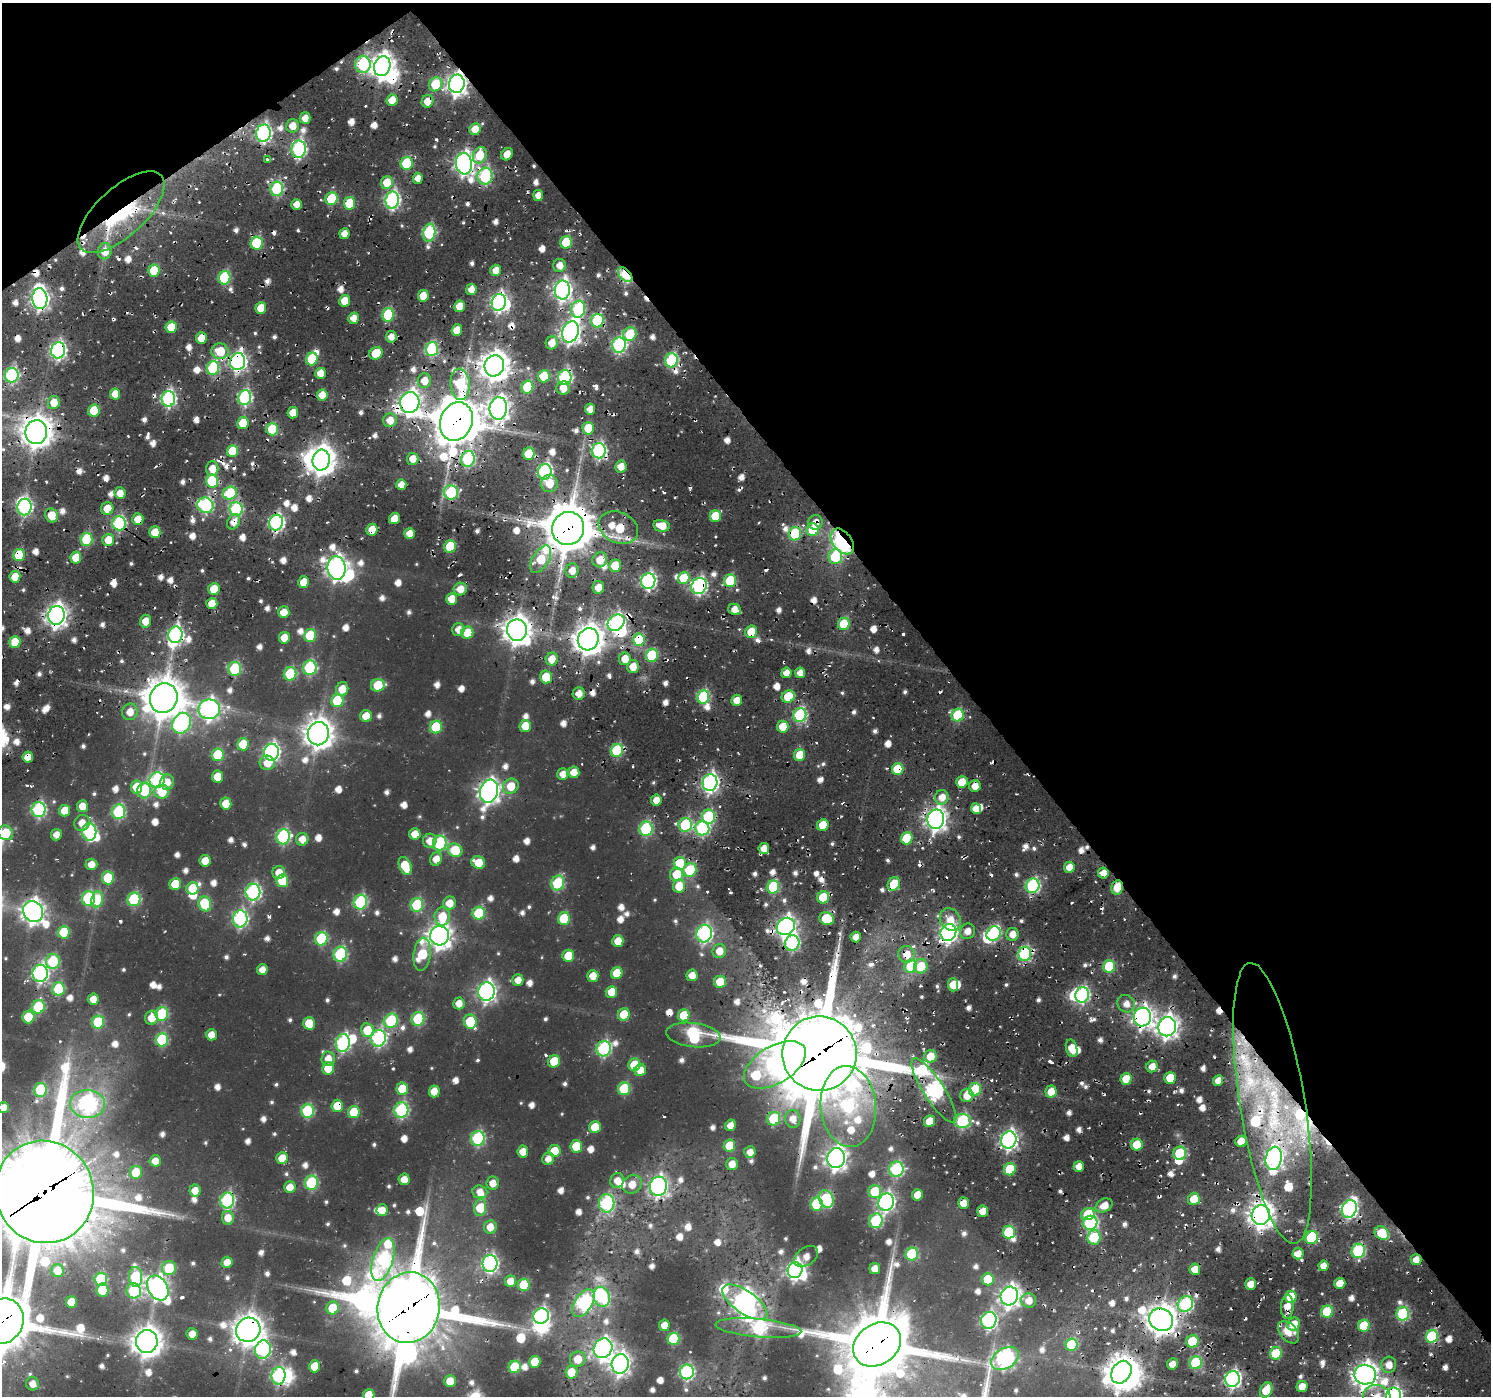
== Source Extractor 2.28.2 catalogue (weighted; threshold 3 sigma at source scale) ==
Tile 3 of 4 x 4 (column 3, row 1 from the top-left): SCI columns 3226-4714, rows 4824-6217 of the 6444 x 6407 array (HDU 1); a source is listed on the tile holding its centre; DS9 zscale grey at full resolution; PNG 1493 x 1398 px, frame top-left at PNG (2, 3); each listed source drawn as its Kron ellipse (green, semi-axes under 4 px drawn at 4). Shown black and unused: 38% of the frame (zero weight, under 2 of 3 exposures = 16% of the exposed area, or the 3 px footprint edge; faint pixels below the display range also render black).
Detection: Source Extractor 2.28.2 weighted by HDU 2 'WHT'; one run over the whole footprint, this tile lists its part. Background 0.0241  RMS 0.0045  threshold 0.0202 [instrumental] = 3 sigma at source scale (4.5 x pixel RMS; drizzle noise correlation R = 1.50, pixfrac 1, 0.0396/0.0396 arcsec/px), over >= 5 px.
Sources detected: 1023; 5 too faint to see at this stretch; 26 inside a brighter object's white glare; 83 cosmic-ray / hot-pixel residue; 1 long thin detection or spike segment (spike, bleed or trail) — neither listed nor drawn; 15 inside a brighter listed object's ellipse — not listed separately; of the other 893, all 500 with FLUX_AUTO >= 6.37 (the completeness limit of this list) listed and drawn (393 fainter detections not listed), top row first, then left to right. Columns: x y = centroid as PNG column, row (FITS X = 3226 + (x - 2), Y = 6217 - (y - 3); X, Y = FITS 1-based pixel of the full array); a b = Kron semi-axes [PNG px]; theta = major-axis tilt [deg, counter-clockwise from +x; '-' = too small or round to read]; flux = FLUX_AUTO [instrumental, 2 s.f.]
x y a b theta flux
363 64 8 7 - 80
382 66 10 8 71 540
435 84 7 6 - 27
457 84 9 8 - 400
392 100 6 5 - 12
427 101 6 5 - 11
305 118 6 5 - 7.5
293 126 7 6 - 8.9
475 129 6 5 - 11
263 133 9 7 77 180
299 149 8 7 - 130
507 154 6 5 - 8.1
480 155 8 6 66 21
268 159 4 3 - 7.8
407 163 6 6 - 39
464 164 11 8 -83 350
485 176 8 7 - 97
418 178 5 5 - 7.4
387 183 6 6 - 15
277 189 7 6 - 77
538 195 5 5 - 7.4
332 199 6 6 - 37
392 200 8 7 - 150
349 203 6 5 - 26
297 204 5 5 - 7.1
121 212 54 24 42 83
429 233 9 6 81 89
344 234 5 5 - 7.3
566 242 6 5 - 30
256 243 6 6 - 40
105 251 8 7 - 9.4
560 265 6 6 - 7.1
496 270 5 5 - 7.5
154 271 6 5 - 25
625 275 8 5 -46 80
224 278 7 6 - 50
471 290 5 5 - 8
562 290 9 8 - 300
423 296 6 5 - 15
40 299 10 7 -86 310
345 301 6 5 - 11
499 302 8 7 - 200
459 306 6 5 - 11
261 308 6 5 - 14
578 309 8 7 - 77
388 315 7 6 - 52
354 318 6 5 - 7.2
597 321 7 6 - 60
171 327 6 5 - 18
457 330 6 5 - 11
570 332 11 8 69 370
630 334 7 6 - 32
391 337 6 5 - 6.5
201 338 6 5 - 11
552 343 6 6 - 8.7
619 345 8 7 - 130
432 349 7 6 - 71
58 350 8 7 - 180
220 351 8 7 - 18
376 353 7 6 - 21
312 359 6 5 - 37
671 360 7 6 - 72
238 362 8 7 - 250
494 366 11 9 63 920
213 368 7 6 - 63
321 373 5 5 - 9.3
12 375 7 7 - 110
544 376 6 6 - 20
565 378 7 6 - 110
424 381 7 6 - 9.4
460 384 16 9 -86 47
527 387 6 5 - 45
563 388 7 6 - 6.9
115 394 6 5 - 12
322 395 6 5 - 9.7
245 398 7 6 - 110
168 399 8 7 - 140
54 402 6 6 - 12
410 403 10 9 - 480
498 408 11 9 83 450
590 409 5 5 - 6.8
94 411 6 5 - 28
293 413 6 5 - 10
390 420 7 6 - 9.5
456 421 20 16 68 2500
243 423 6 5 - 20
588 428 6 6 - 20
272 429 6 6 - 35
36 432 12 11 - 1000
233 451 6 5 - 26
599 451 8 7 - 130
529 454 6 5 - 24
413 459 6 5 - 7.9
468 459 8 7 - 89
321 460 10 8 76 880
621 467 6 5 - 8.3
212 469 7 6 - 8.4
545 472 8 7 - 140
212 481 6 6 - 48
549 483 8 8 - 11
401 485 5 5 - 6.6
451 492 7 7 - 68
120 493 6 5 - 7.7
230 493 7 6 - 44
205 505 8 7 - 110
25 507 8 7 - 140
107 509 6 6 - 12
236 509 7 6 - 88
51 515 7 6 - 13
715 516 6 5 - 17
394 518 6 5 - 9.2
138 519 6 5 - 9.5
234 522 8 6 64 7.1
815 522 7 7 - 7.5
119 523 7 6 - 90
276 523 8 7 - 170
662 526 8 5 -11 11
568 528 17 16 - 2900
618 528 20 15 -25 41
372 530 6 5 - 14
813 530 6 6 - 29
155 532 6 5 - 15
409 533 5 5 - 7.3
795 534 7 6 - 45
87 539 6 6 - 45
108 540 6 6 - 13
842 541 14 9 -52 140
450 546 6 5 - 38
19 555 6 5 - 30
835 556 7 6 - 47
76 558 6 5 - 12
541 559 15 8 58 25
600 560 7 7 - 9.7
615 566 6 6 - 16
336 568 12 9 -82 440
572 571 7 6 - 7.1
15 577 6 5 - 12
684 578 6 5 - 24
648 581 8 7 - 160
730 581 6 6 - 41
304 582 6 5 - 11
699 586 8 7 - 170
598 587 6 6 - 8.2
214 589 6 5 - 17
460 589 6 6 - 9.6
452 599 6 5 - 11
212 604 5 5 - 13
735 609 6 5 - 7.2
284 612 6 5 - 11
56 615 9 8 - 430
146 621 6 5 - 10
616 623 9 7 42 160
844 624 6 6 - 31
458 630 6 6 - 6.6
517 630 10 10 - 880
751 632 6 5 - 15
467 633 6 6 - 17
175 635 8 7 - 170
310 635 6 6 - 34
284 638 6 5 - 11
588 639 11 10 - 960
639 640 6 6 - 34
15 642 6 5 - 19
652 655 6 6 - 46
552 659 6 6 - 11
625 659 6 6 - 10
633 666 6 6 - 9.7
310 668 7 6 - 75
235 669 7 6 - 54
786 673 5 5 - 6.9
800 673 5 5 - 6.4
290 674 6 6 - 43
546 677 6 6 - 20
378 685 7 6 - 29
342 689 7 6 - 9.9
579 693 6 6 - 6.7
703 697 7 6 - 68
788 697 6 6 - 26
164 698 15 13 66 1700
737 700 5 5 - 8.6
337 701 6 6 - 42
209 709 11 10 - 290
130 712 8 7 - 8.7
800 715 7 6 - 92
958 715 6 6 - 44
366 716 6 5 - 12
182 723 11 9 60 140
525 726 6 5 - 13
436 727 6 6 - 38
783 727 6 5 - 14
318 734 11 10 - 950
243 744 6 6 - 20
617 750 6 6 - 60
271 752 8 7 - 180
218 755 6 6 - 32
800 755 6 5 - 14
28 757 5 5 - 9.8
267 763 7 7 - 9.6
898 769 6 5 - 34
574 772 6 5 - 9.6
563 774 6 5 - 6.8
218 777 6 5 - 14
157 780 8 7 - 110
167 782 7 7 - 6.7
962 782 6 5 - 15
710 783 8 7 - 230
511 786 8 7 - 14
975 786 6 5 - 7.7
136 787 6 5 - 15
144 791 8 7 - 42
489 791 12 9 73 470
162 792 7 7 - 23
942 797 7 6 - 8
656 800 5 5 - 7.5
226 804 6 5 - 14
82 806 6 5 - 9
976 809 5 5 - 7.7
39 810 7 7 - 120
64 811 6 5 - 12
119 812 7 6 - 77
709 817 7 6 - 63
936 819 9 8 - 410
82 823 8 7 - 8
685 825 7 6 - 60
823 825 6 5 - 18
702 828 7 7 - 100
646 829 7 6 - 71
89 832 9 7 90 100
6 833 8 7 - 22
415 834 6 6 - 10
56 835 6 5 - 6.7
283 837 8 7 - 95
907 838 6 6 - 25
302 839 6 6 - 7.8
430 841 7 6 - 8
440 843 7 6 - 74
764 848 5 5 - 7.5
455 850 7 6 - 27
436 859 7 5 65 8.6
205 861 6 5 - 11
478 862 7 6 - 14
680 863 6 6 - 30
91 864 6 6 - 8.1
405 866 9 6 -67 26
1069 867 5 5 - 8.2
690 870 7 6 - 44
279 872 6 6 - 9.5
1103 873 5 5 - 8.4
677 874 7 6 - 18
108 878 6 6 - 30
282 881 6 6 - 30
558 883 7 6 - 57
175 884 6 6 - 17
894 884 7 6 - 18
679 886 7 6 - 15
1033 886 7 7 - 110
773 887 6 6 - 56
1117 887 7 6 - 13
192 888 6 6 - 19
253 892 8 7 - 150
823 897 6 6 - 26
88 898 7 6 - 73
97 899 8 6 80 34
134 899 7 6 - 69
360 902 7 6 - 86
449 903 7 6 - 9.9
205 904 7 6 - 37
417 905 7 6 - 55
33 912 11 9 -52 510
479 913 6 6 - 42
442 916 9 8 - 18
240 919 8 7 - 140
564 919 6 6 - 34
826 919 7 6 - 28
950 919 12 10 -52 10
786 926 9 8 - 360
967 931 8 7 - 6.7
64 932 6 6 - 32
948 932 9 7 65 250
994 933 7 6 - 58
704 934 9 7 78 170
1012 934 6 6 - 7.7
439 936 9 9 - 570
856 937 5 5 - 6.5
321 939 7 6 - 58
618 941 6 5 - 11
792 943 8 7 - 91
719 951 7 6 - 9.5
340 954 7 7 - 81
422 954 17 8 82 39
907 954 8 8 - 9.9
1025 954 7 6 - 97
568 956 6 6 - 18
53 961 7 7 - 51
911 966 6 6 - 29
921 966 7 6 - 18
1109 966 6 6 - 44
262 970 5 5 - 6.6
40 973 8 7 - 190
617 973 6 5 - 16
692 975 6 5 - 8.7
593 976 6 5 - 10
518 980 5 5 - 7.6
720 982 6 6 - 15
953 985 6 5 - 13
58 989 7 6 - 44
487 992 9 8 - 290
611 992 6 5 - 14
1082 995 8 6 78 110
93 999 5 5 - 8.5
459 1003 6 5 - 7.6
1126 1004 9 8 - 6.8
38 1007 7 6 - 45
162 1014 7 6 - 60
624 1014 6 6 - 21
684 1015 6 5 - 19
28 1017 6 6 - 19
1142 1017 9 8 - 350
152 1018 7 6 - 10
418 1019 7 6 - 53
391 1021 8 7 - 64
98 1022 7 6 - 44
470 1022 7 6 - 34
309 1023 6 6 - 19
1167 1027 9 9 - 430
367 1030 7 6 - 18
211 1035 5 5 - 8
693 1035 27 12 -7 92
378 1038 8 7 - 140
162 1040 7 6 - 59
343 1043 9 7 82 130
1072 1048 9 5 -74 11
604 1049 8 7 - 110
819 1054 37 37 - 7500
930 1056 6 6 - 13
328 1059 7 7 - 7.8
554 1061 6 6 - 24
634 1065 6 6 - 22
775 1065 34 18 31 220
1152 1066 6 5 - 7.7
328 1068 6 5 - 14
640 1070 6 5 - 10
1170 1078 6 5 - 16
1126 1079 6 5 - 15
1218 1080 5 5 - 7.1
402 1089 6 6 - 19
624 1089 6 6 - 40
40 1090 7 6 - 56
934 1090 37 10 -57 250
975 1090 6 6 - 43
434 1091 6 5 - 11
1051 1091 6 5 - 10
967 1095 6 6 - 9.6
1272 1103 142 32 -81 150
87 1104 17 14 -4 200
337 1106 6 5 - 16
848 1106 40 28 -85 120
4 1107 5 5 - 6.8
401 1110 8 7 - 100
308 1111 7 6 - 62
354 1112 6 6 - 29
774 1119 7 6 - 45
793 1119 9 7 89 7.7
929 1121 6 5 - 12
962 1121 8 7 - 91
730 1125 6 5 - 6.7
595 1127 6 5 - 17
478 1138 7 7 - 87
1009 1140 9 7 68 250
1241 1141 5 5 - 11
1137 1145 6 6 - 23
576 1146 6 6 - 23
729 1146 6 6 - 22
523 1151 6 5 - 8.5
555 1151 6 6 - 16
750 1152 6 5 - 6.4
1180 1153 6 6 - 42
282 1158 6 5 - 13
836 1158 10 9 - 430
1274 1158 12 8 79 270
548 1159 6 6 - 6.7
155 1161 5 5 - 7.7
732 1164 6 6 - 7.8
1079 1166 5 5 - 7.7
896 1169 7 7 - 93
1010 1169 6 6 - 35
136 1172 6 6 - 18
404 1179 6 5 - 9.7
617 1181 7 6 - 7.2
311 1183 7 6 - 73
493 1183 6 6 - 7.4
632 1184 10 8 33 10
658 1186 9 8 - 260
290 1187 6 5 - 9.8
195 1190 6 5 - 7.7
875 1191 6 6 - 27
44 1192 51 49 -67 9800
480 1192 7 6 - 6.7
917 1195 6 5 - 9.9
826 1199 9 7 -64 58
1194 1199 6 6 - 12
227 1200 8 7 - 120
886 1202 9 7 73 210
607 1203 9 7 83 110
963 1203 5 5 - 8.2
816 1204 6 6 - 49
1104 1205 9 6 27 8.9
480 1208 8 6 81 24
1349 1209 9 7 67 190
382 1210 6 5 - 7.9
983 1211 6 5 - 9
1088 1214 7 6 - 24
1261 1215 10 9 - 620
228 1218 7 6 - 8.5
876 1221 7 6 - 68
1090 1223 7 7 - 100
490 1227 6 6 - 8.8
1009 1232 6 6 - 42
1382 1233 7 6 - 30
1094 1237 7 6 - 34
1312 1238 7 6 - 60
1358 1251 7 6 - 87
1298 1253 6 5 - 6.4
912 1254 6 6 - 60
806 1256 13 9 36 6.8
383 1260 22 10 73 150
1416 1260 5 5 - 6.9
227 1262 6 5 - 8.9
490 1263 8 7 - 190
1323 1266 5 5 - 7.4
169 1268 7 7 - 33
875 1269 5 5 - 7.1
1195 1269 5 5 - 10
57 1270 6 6 - 10
795 1270 8 7 - 260
136 1277 10 6 -87 59
101 1279 6 6 - 48
988 1279 6 6 - 27
511 1281 6 5 - 11
1340 1283 5 5 - 13
1251 1284 5 5 - 8.3
524 1285 6 6 - 35
158 1288 13 9 -58 370
102 1290 6 6 - 19
134 1291 7 7 - 75
1009 1296 9 8 - 410
602 1297 10 8 -74 73
1291 1297 6 6 - 26
1029 1300 7 7 - 6.9
71 1302 6 5 - 16
745 1302 26 11 -35 490
583 1303 15 9 56 130
1185 1304 8 7 - 100
1287 1307 12 6 87 8.4
333 1308 6 6 - 21
409 1308 35 31 79 5300
1327 1312 6 6 - 39
1403 1314 7 6 - 77
541 1316 8 7 - 170
989 1320 8 7 - 170
1161 1320 12 11 - 1000
2 1321 23 20 61 3800
1294 1324 7 6 - 11
664 1325 6 5 - 9.1
1364 1326 6 6 - 29
758 1328 43 9 -5 120
248 1330 12 12 - 1000
1288 1332 13 8 -49 11
192 1334 6 5 - 8
1432 1336 6 6 - 67
673 1339 6 6 - 47
1192 1341 6 6 - 41
147 1342 11 11 - 1000
877 1344 25 20 35 4700
1071 1345 6 6 - 45
603 1348 10 9 - 320
263 1350 9 8 - 130
1276 1353 6 6 - 35
1005 1358 15 10 32 210
578 1359 8 7 - 11
535 1362 6 5 - 19
1196 1363 6 6 - 59
620 1364 9 8 - 350
1172 1364 6 5 - 7
1389 1365 8 7 - 7
315 1366 6 5 - 16
515 1367 6 6 - 40
571 1372 6 6 - 14
687 1372 7 7 - 130
1121 1372 12 9 58 1000
1365 1375 11 9 -16 570
279 1376 9 7 82 110
1232 1379 8 7 - 210
450 1381 6 6 - 12
32 1384 7 6 - 6.9
1302 1387 5 5 - 9.4
1266 1390 8 5 64 19
369 1395 6 5 - 14
1377 1396 13 11 -6 9.6
1393 1396 8 7 - 180
Overlapping masked pixels (flux is a lower limit): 119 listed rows (the first 20) at x y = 382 66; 457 84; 427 101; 299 149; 485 176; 277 189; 392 200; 121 212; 566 242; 256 243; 625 275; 562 290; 40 299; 499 302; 570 332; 201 338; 552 343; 58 350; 238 362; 494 366
Isophote crosses this tile's border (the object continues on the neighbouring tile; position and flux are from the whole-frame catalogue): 8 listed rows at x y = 6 833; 4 1107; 44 1192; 409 1308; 2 1321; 369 1395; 1377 1396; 1393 1396